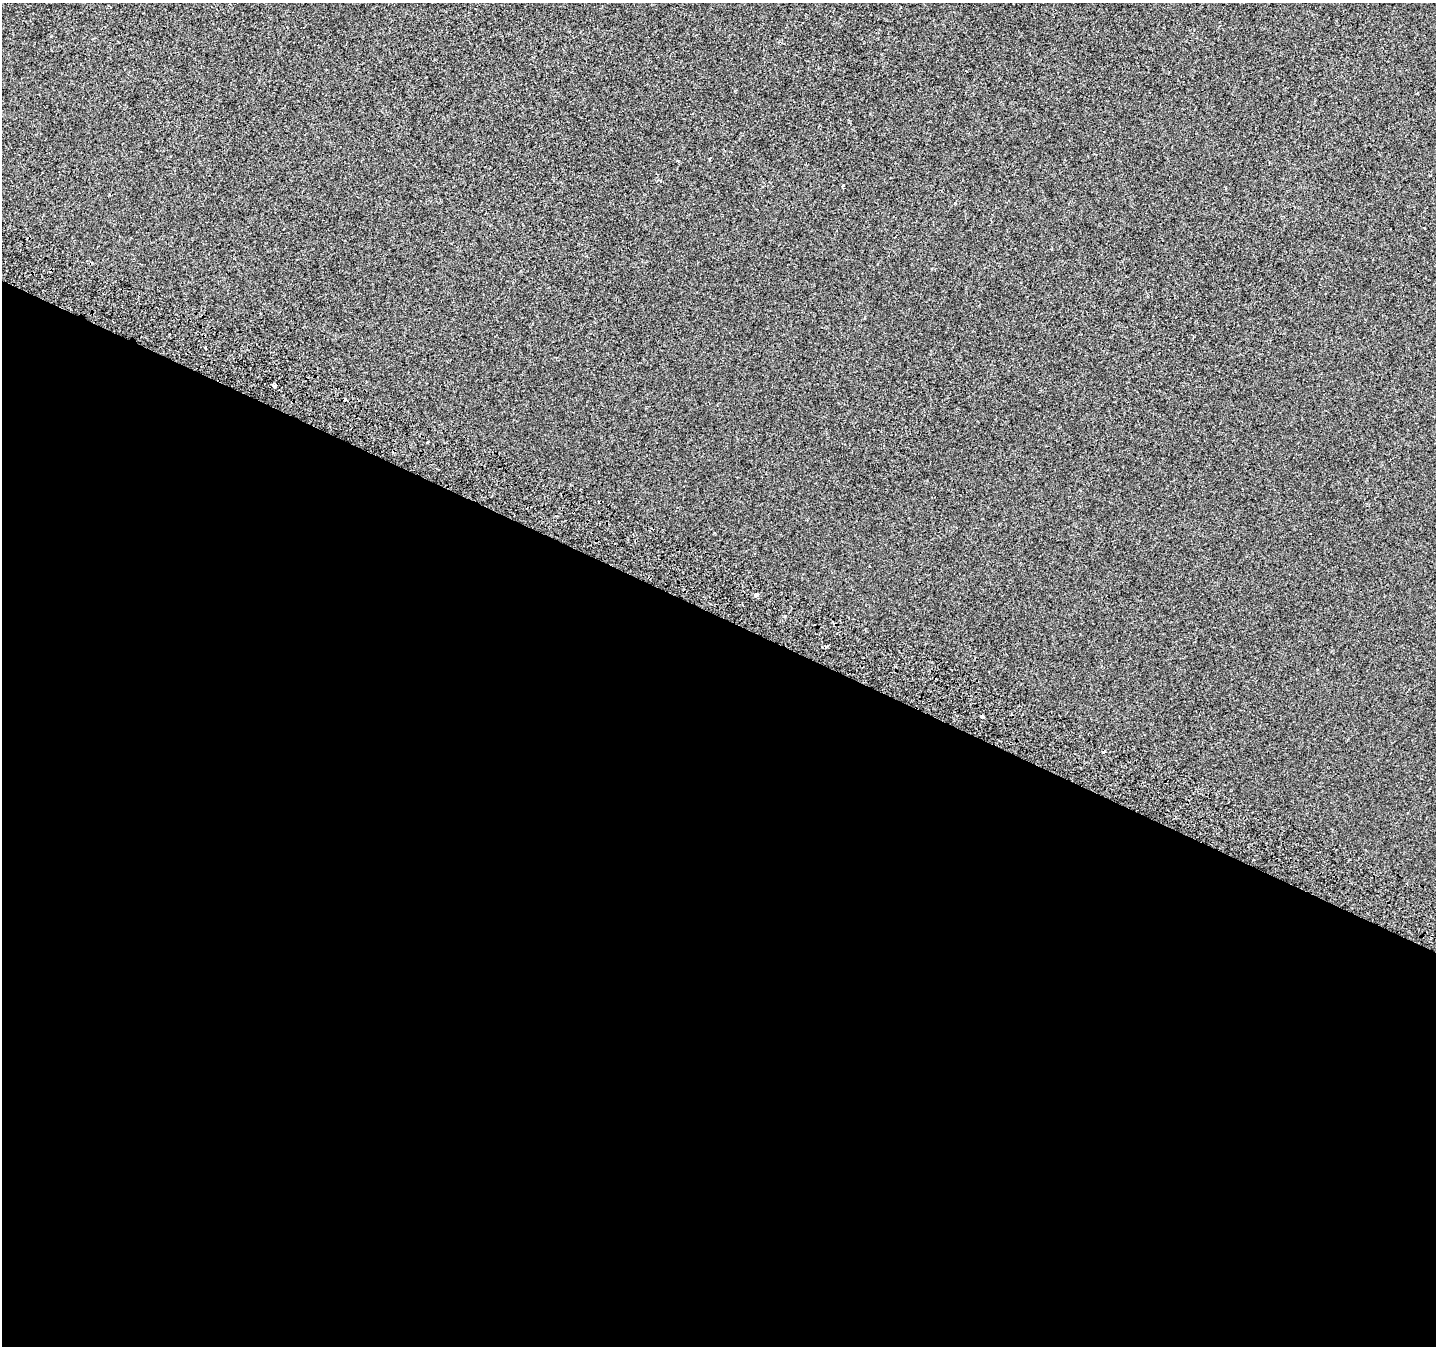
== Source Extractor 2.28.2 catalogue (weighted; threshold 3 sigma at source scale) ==
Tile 14 of 4 x 4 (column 2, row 4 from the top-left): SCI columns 1441-2874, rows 267-1610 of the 5769 x 5892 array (HDU 1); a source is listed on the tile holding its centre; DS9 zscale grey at full resolution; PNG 1438 x 1348 px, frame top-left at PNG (2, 3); no overlay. Shown black and unused: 54% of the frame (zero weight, under 2 of 3 exposures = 2% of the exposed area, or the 3 px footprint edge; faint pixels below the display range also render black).
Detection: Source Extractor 2.28.2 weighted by HDU 2 'WHT'; one run over the whole footprint, this tile lists its part. Background -3.19e-04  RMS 0.0055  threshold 0.0246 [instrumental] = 3 sigma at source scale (4.5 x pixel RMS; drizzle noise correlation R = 1.50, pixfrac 1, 0.0396/0.0396 arcsec/px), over >= 5 px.
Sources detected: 9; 4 cosmic-ray / hot-pixel residue — not listed; the other 5 listed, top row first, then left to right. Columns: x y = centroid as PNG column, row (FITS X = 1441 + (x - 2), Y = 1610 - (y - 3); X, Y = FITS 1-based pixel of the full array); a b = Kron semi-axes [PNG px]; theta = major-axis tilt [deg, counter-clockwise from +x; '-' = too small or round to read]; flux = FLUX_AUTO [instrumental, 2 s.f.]
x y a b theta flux
843 186 3 2 - 0.59
274 386 4 3 - 4.6
756 595 4 3 - 5.4
785 616 3 3 - 0.56
982 716 4 3 - 1